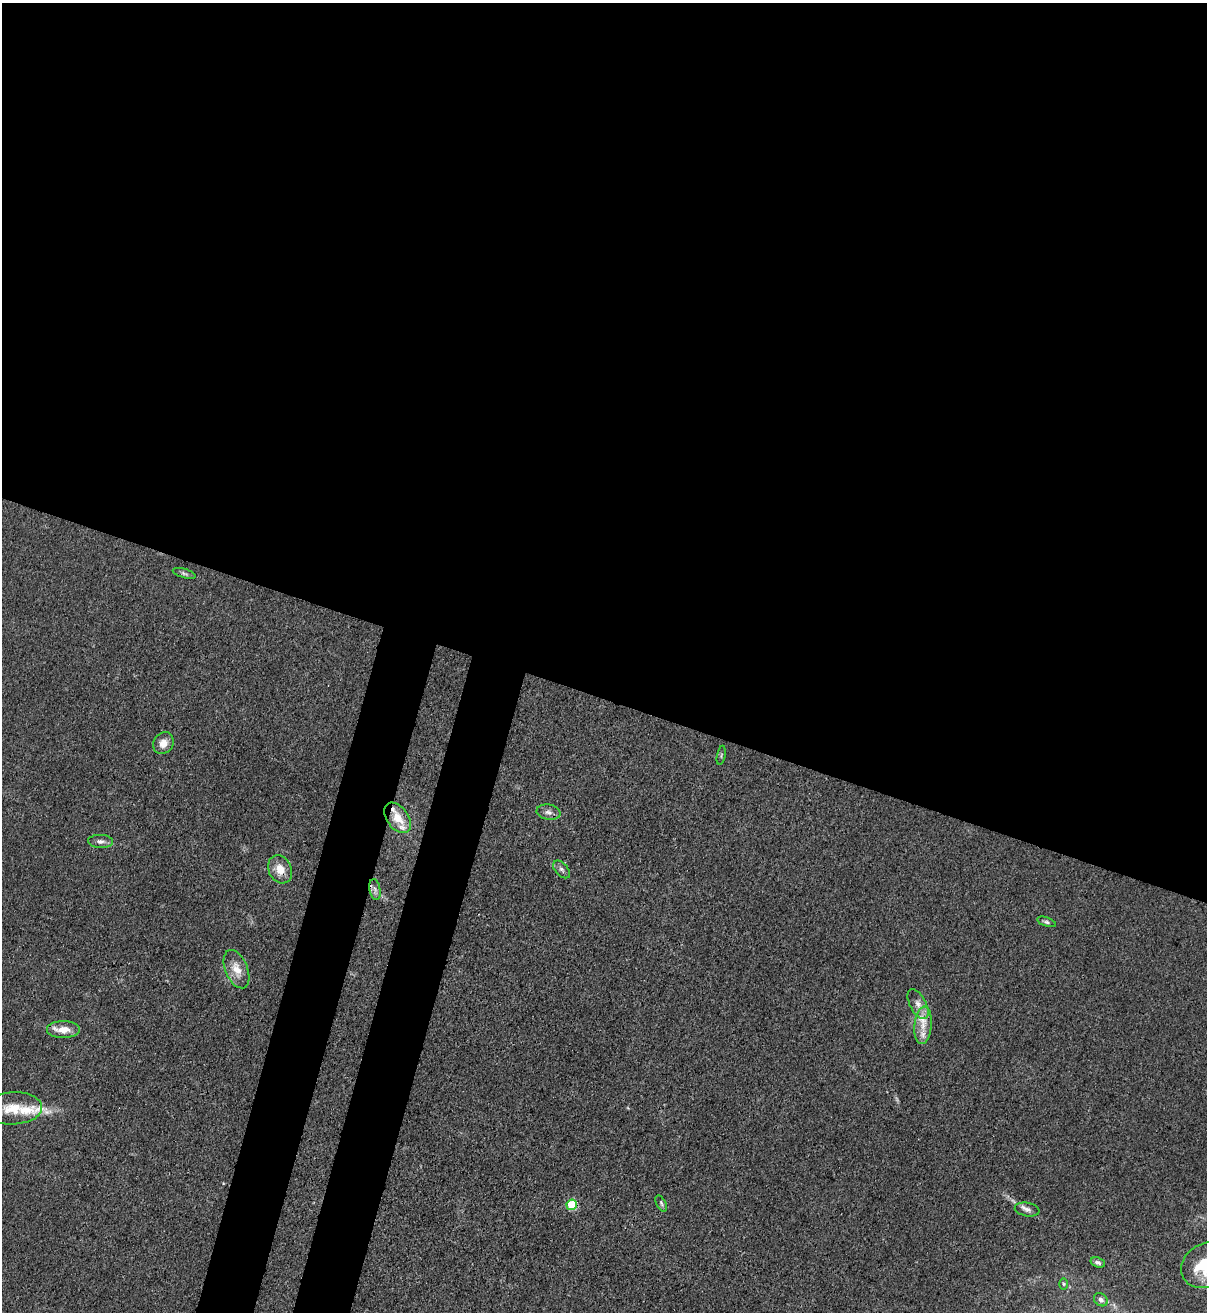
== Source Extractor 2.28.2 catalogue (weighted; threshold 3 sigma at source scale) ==
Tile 3 of 4 x 4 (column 3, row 1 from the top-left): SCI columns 2753-3957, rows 3963-5272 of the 5380 x 5306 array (HDU 1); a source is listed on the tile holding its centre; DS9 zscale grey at full resolution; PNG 1209 x 1314 px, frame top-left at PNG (2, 3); each listed source drawn as its Kron ellipse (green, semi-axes under 4 px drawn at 4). Shown black and unused: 58% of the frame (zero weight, under 3 of 4 exposures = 7% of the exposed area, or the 3 px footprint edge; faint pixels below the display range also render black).
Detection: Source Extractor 2.28.2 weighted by HDU 2 'WHT'; one run over the whole footprint, this tile lists its part. Background 0.0233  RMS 0.0028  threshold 0.0126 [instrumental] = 3 sigma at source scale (4.5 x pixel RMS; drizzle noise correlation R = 1.50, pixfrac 1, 0.05/0.05 arcsec/px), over >= 5 px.
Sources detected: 25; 3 inside a brighter listed object's ellipse — not listed separately; the other 22 listed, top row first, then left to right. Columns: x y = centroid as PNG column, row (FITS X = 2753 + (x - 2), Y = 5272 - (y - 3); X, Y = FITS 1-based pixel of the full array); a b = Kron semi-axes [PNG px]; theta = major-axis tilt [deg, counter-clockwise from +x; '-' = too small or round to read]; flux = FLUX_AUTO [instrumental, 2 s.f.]
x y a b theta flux
184 573 12 4 -16 0.74
163 743 11 10 - 2.7
721 755 9 3 79 0.39
548 812 12 7 -10 1.4
398 818 17 10 -54 5.7
101 841 12 6 -2 1.3
280 869 14 11 -65 4
562 869 10 6 -48 0.92
375 890 10 5 -79 1.2
1046 922 10 4 -19 0.65
236 969 20 11 -67 4.1
918 1004 16 8 -62 2.5
923 1025 19 8 84 4.1
63 1030 16 8 0 3.9
13 1108 29 16 3 8.4
661 1203 9 4 -64 0.71
572 1205 5 5 - 15
1027 1209 12 6 -10 1.3
1098 1262 7 5 -19 0.75
1206 1265 26 21 29 17
1064 1284 6 4 -89 0.37
1101 1300 7 6 - 0.9
Overlapping masked pixels (flux is a lower limit): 1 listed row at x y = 280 869
Isophote crosses this tile's border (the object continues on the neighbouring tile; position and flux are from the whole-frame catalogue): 1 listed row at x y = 1206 1265